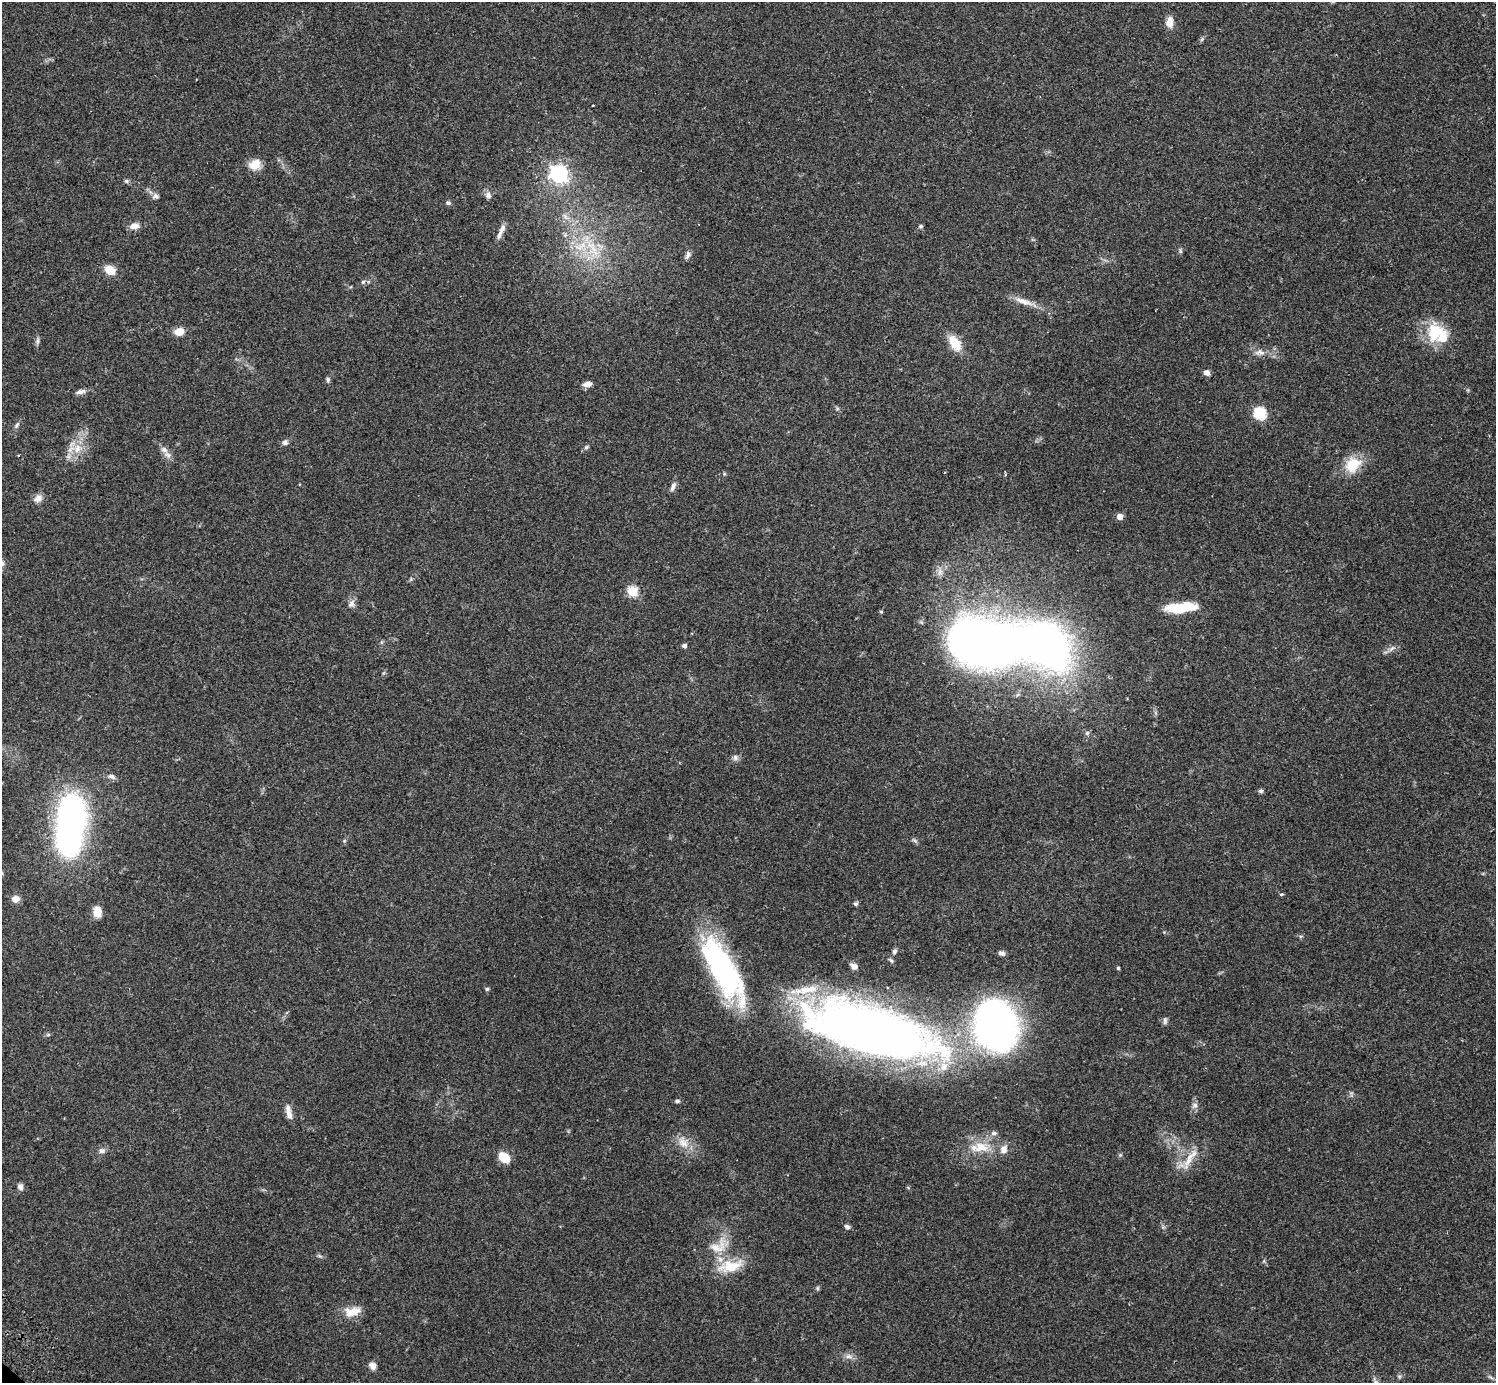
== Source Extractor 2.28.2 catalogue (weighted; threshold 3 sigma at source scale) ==
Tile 10 of 4 x 4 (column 2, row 3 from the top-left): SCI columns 1537-3030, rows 1585-2965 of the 6063 x 6071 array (HDU 1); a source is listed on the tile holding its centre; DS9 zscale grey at full resolution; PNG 1498 x 1385 px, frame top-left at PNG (2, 2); no overlay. Shown black and unused: <1% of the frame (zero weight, under 2 of 3 exposures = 3% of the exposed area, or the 3 px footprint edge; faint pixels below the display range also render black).
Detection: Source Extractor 2.28.2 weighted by HDU 2 'WHT'; one run over the whole footprint, this tile lists its part. Background 0.0823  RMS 0.0059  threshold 0.0265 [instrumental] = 3 sigma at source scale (4.5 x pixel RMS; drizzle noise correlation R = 1.50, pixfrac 1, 0.05/0.05 arcsec/px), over >= 5 px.
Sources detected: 97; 4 inside a brighter object's white glare — not listed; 7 inside a brighter listed object's ellipse — not listed separately; the other 86 listed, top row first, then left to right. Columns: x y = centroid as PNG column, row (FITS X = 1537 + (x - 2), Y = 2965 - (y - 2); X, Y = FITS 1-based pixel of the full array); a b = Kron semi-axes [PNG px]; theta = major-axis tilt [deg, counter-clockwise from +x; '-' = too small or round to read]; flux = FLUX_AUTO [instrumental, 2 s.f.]
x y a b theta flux
1170 22 11 7 88 5.9
1202 39 6 5 - 0.99
255 164 13 10 27 8.6
559 174 7 7 - 190
126 181 7 5 -2 1.1
488 195 9 8 - 2.3
155 196 10 8 -9 2
448 203 7 5 -10 1.2
565 217 12 5 -54 2.3
134 226 13 8 2 3.9
921 226 6 4 13 0.9
502 229 13 7 66 2.7
593 248 30 12 -70 15
1180 251 6 4 -88 0.92
688 255 12 6 67 1.9
110 270 9 7 -33 11
363 282 5 5 - 1.2
1024 301 29 8 -19 6.6
179 332 8 7 - 7.8
1435 332 26 24 54 21
38 340 10 4 85 1.4
955 343 21 11 -56 11
1259 352 17 7 1 3.8
1206 373 6 5 - 3.4
328 380 7 5 -76 1.1
587 384 10 6 9 3.3
81 391 14 6 14 2.3
1260 413 6 6 - 57
17 425 10 5 58 1.5
285 442 8 7 - 1.9
586 447 7 5 37 1.2
77 448 14 11 46 7.7
167 455 11 8 -32 2.9
1353 465 23 18 42 14
945 472 4 2 - 0.46
724 474 5 4 - 0.66
673 487 13 6 68 2.4
38 498 11 9 46 3.5
1120 517 5 5 - 6
2 564 8 7 - 1.9
411 579 6 4 72 0.74
633 591 5 5 - 32
352 604 10 9 - 2.7
1176 608 25 12 3 17
988 644 77 47 -9 410
684 646 4 4 - 1.9
1392 648 11 5 45 1.9
1087 733 6 5 - 1
735 758 8 7 - 1.9
111 776 12 7 -17 2.2
1261 791 6 5 - 1.1
72 817 39 26 89 160
914 841 8 3 -19 0.99
1281 894 5 3 - 0.87
15 899 10 8 9 3.5
856 904 5 5 - 1.2
97 912 11 9 -83 6.5
894 951 7 6 - 1.4
1002 953 7 6 - 1.9
891 960 8 4 -28 0.86
854 966 8 6 -23 2.9
1118 968 4 4 - 0.82
723 969 76 25 -61 120
487 989 5 4 - 0.86
1165 1021 10 5 85 1.5
996 1026 29 21 -74 490
870 1030 134 44 -15 540
48 1035 6 4 1 0.82
677 1101 6 4 1 1.1
1195 1105 8 8 - 2.2
289 1115 14 7 -66 3.4
994 1133 8 6 -1 1.8
683 1142 19 13 -54 7.7
981 1147 24 15 -2 13
102 1151 9 7 14 2
504 1157 11 8 -40 13
1189 1159 33 7 63 7.9
20 1187 8 6 -83 2.3
847 1227 8 6 -38 1.5
718 1246 28 18 27 13
730 1266 34 15 12 16
817 1288 6 4 90 0.78
352 1312 22 11 10 8.8
848 1356 9 6 0 2.4
372 1366 10 8 -51 2.7
1399 1376 6 4 -44 0.91
Isophote crosses this tile's border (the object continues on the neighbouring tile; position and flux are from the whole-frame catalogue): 2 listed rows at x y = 2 564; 72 817